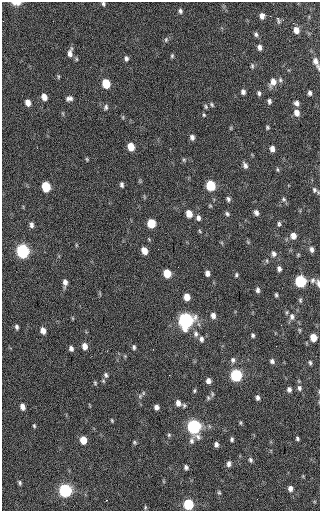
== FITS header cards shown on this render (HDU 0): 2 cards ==
NAXIS1  =                  318 / Axis length
NAXIS2  =                  509 / Axis length

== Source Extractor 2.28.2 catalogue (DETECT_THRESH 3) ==
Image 318 x 509 px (HDU 0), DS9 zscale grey, 1 PNG px = 1 image px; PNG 322 x 513 px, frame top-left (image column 1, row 509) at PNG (2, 2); no overlay
Background 41.8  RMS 7.5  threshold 22.4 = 3 sigma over >= 5 px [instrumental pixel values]
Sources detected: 128; all 128 listed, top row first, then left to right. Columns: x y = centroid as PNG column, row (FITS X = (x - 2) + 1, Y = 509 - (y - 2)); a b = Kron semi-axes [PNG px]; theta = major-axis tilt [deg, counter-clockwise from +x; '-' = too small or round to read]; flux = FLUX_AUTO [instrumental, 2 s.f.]
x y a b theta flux
16 3 8 4 0 4600
103 4 5 4 - 840
180 11 7 6 - 1100
262 16 6 5 - 2100
270 16 2 2 - 220
277 19 8 3 -68 1300
296 30 7 5 -74 3400
256 34 6 5 - 1000
166 40 7 5 72 960
259 47 6 5 - 1700
70 53 11 6 80 2400
172 56 6 4 88 720
126 58 6 5 - 1200
76 59 6 4 -89 590
316 62 15 6 -66 3000
252 66 7 5 90 870
58 77 7 4 90 620
280 80 7 5 -87 1000
273 82 11 8 66 3800
106 84 7 5 -73 14000
243 92 5 5 - 1500
259 93 6 4 -74 1100
310 93 5 4 - 1200
44 97 6 5 - 3600
69 98 8 6 14 1700
269 101 5 4 - 1200
28 103 6 5 - 3300
296 103 6 6 - 1600
212 105 7 5 -58 800
206 106 7 5 -87 810
106 107 8 6 75 1100
297 113 7 6 - 3000
204 115 5 4 - 610
123 117 6 3 73 510
267 127 4 4 - 690
231 128 6 4 89 520
192 137 6 5 - 1800
131 147 6 5 - 7800
272 149 6 4 -77 2300
87 159 5 3 - 520
184 160 5 5 - 740
245 165 8 5 -67 1700
277 169 6 3 -71 560
122 185 6 4 -82 1100
210 185 7 6 - 21000
46 187 7 6 - 18000
314 190 8 6 -46 1300
228 199 6 5 - 1200
284 199 6 5 - 910
210 206 6 4 -2 540
256 213 6 5 - 1600
189 214 7 5 -74 5400
227 214 7 5 -43 1000
198 218 7 6 - 1700
151 223 6 6 - 13000
279 224 6 4 -89 880
31 225 7 5 -87 1600
293 236 7 6 - 3200
248 242 6 3 -71 570
311 249 7 5 -80 1600
22 251 7 6 - 69000
144 251 6 5 - 4600
274 254 7 6 - 1600
298 255 5 4 - 530
267 261 5 3 - 530
279 269 5 4 - 1500
167 273 6 5 - 9400
207 273 5 4 - 2100
236 275 5 4 - 760
313 280 8 6 58 1600
300 281 7 6 - 42000
65 283 8 5 -90 2200
318 283 9 5 -80 1500
257 290 6 5 - 1300
276 295 4 3 - 700
187 297 6 5 - 4600
300 300 6 5 - 760
287 312 5 3 - 550
213 315 6 5 - 2300
292 317 9 7 -85 2100
185 320 8 7 - 120000
16 327 6 5 - 1100
299 330 6 4 -88 560
43 331 6 5 - 3000
196 334 8 6 -87 1600
253 335 4 3 - 870
313 337 6 5 - 6900
201 339 7 5 -77 1500
85 346 6 5 - 3200
134 347 6 5 - 910
71 348 5 5 - 1600
233 360 7 6 - 1200
272 361 6 5 - 1300
310 362 5 4 - 820
106 375 7 6 - 1300
236 375 7 6 - 44000
208 381 5 5 - 2100
95 383 6 4 -87 640
299 388 7 5 -76 1300
289 389 5 4 - 1500
194 391 6 3 83 660
140 396 8 5 47 1000
208 398 7 5 -70 850
258 398 6 4 -88 1300
178 403 6 5 - 2500
184 405 6 4 78 760
22 407 6 5 - 2700
156 407 5 4 - 1900
112 420 5 4 - 510
240 423 7 3 -90 640
34 426 5 3 - 650
194 427 9 7 -86 92000
169 435 6 5 - 720
297 438 4 3 - 780
232 439 5 4 - 910
83 440 6 5 - 6900
135 442 5 4 - 660
216 444 5 4 - 1600
250 460 7 5 -73 1100
229 464 8 5 84 1700
186 467 5 4 - 1200
20 483 6 4 -72 810
290 488 7 6 - 2100
65 490 7 6 - 68000
219 493 7 5 -63 790
106 500 2 2 - 910
188 504 7 6 - 27000
145 508 5 4 - 580
At the frame edge (FLAGS 8, measured only in part): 4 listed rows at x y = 16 3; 103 4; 316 62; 318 283